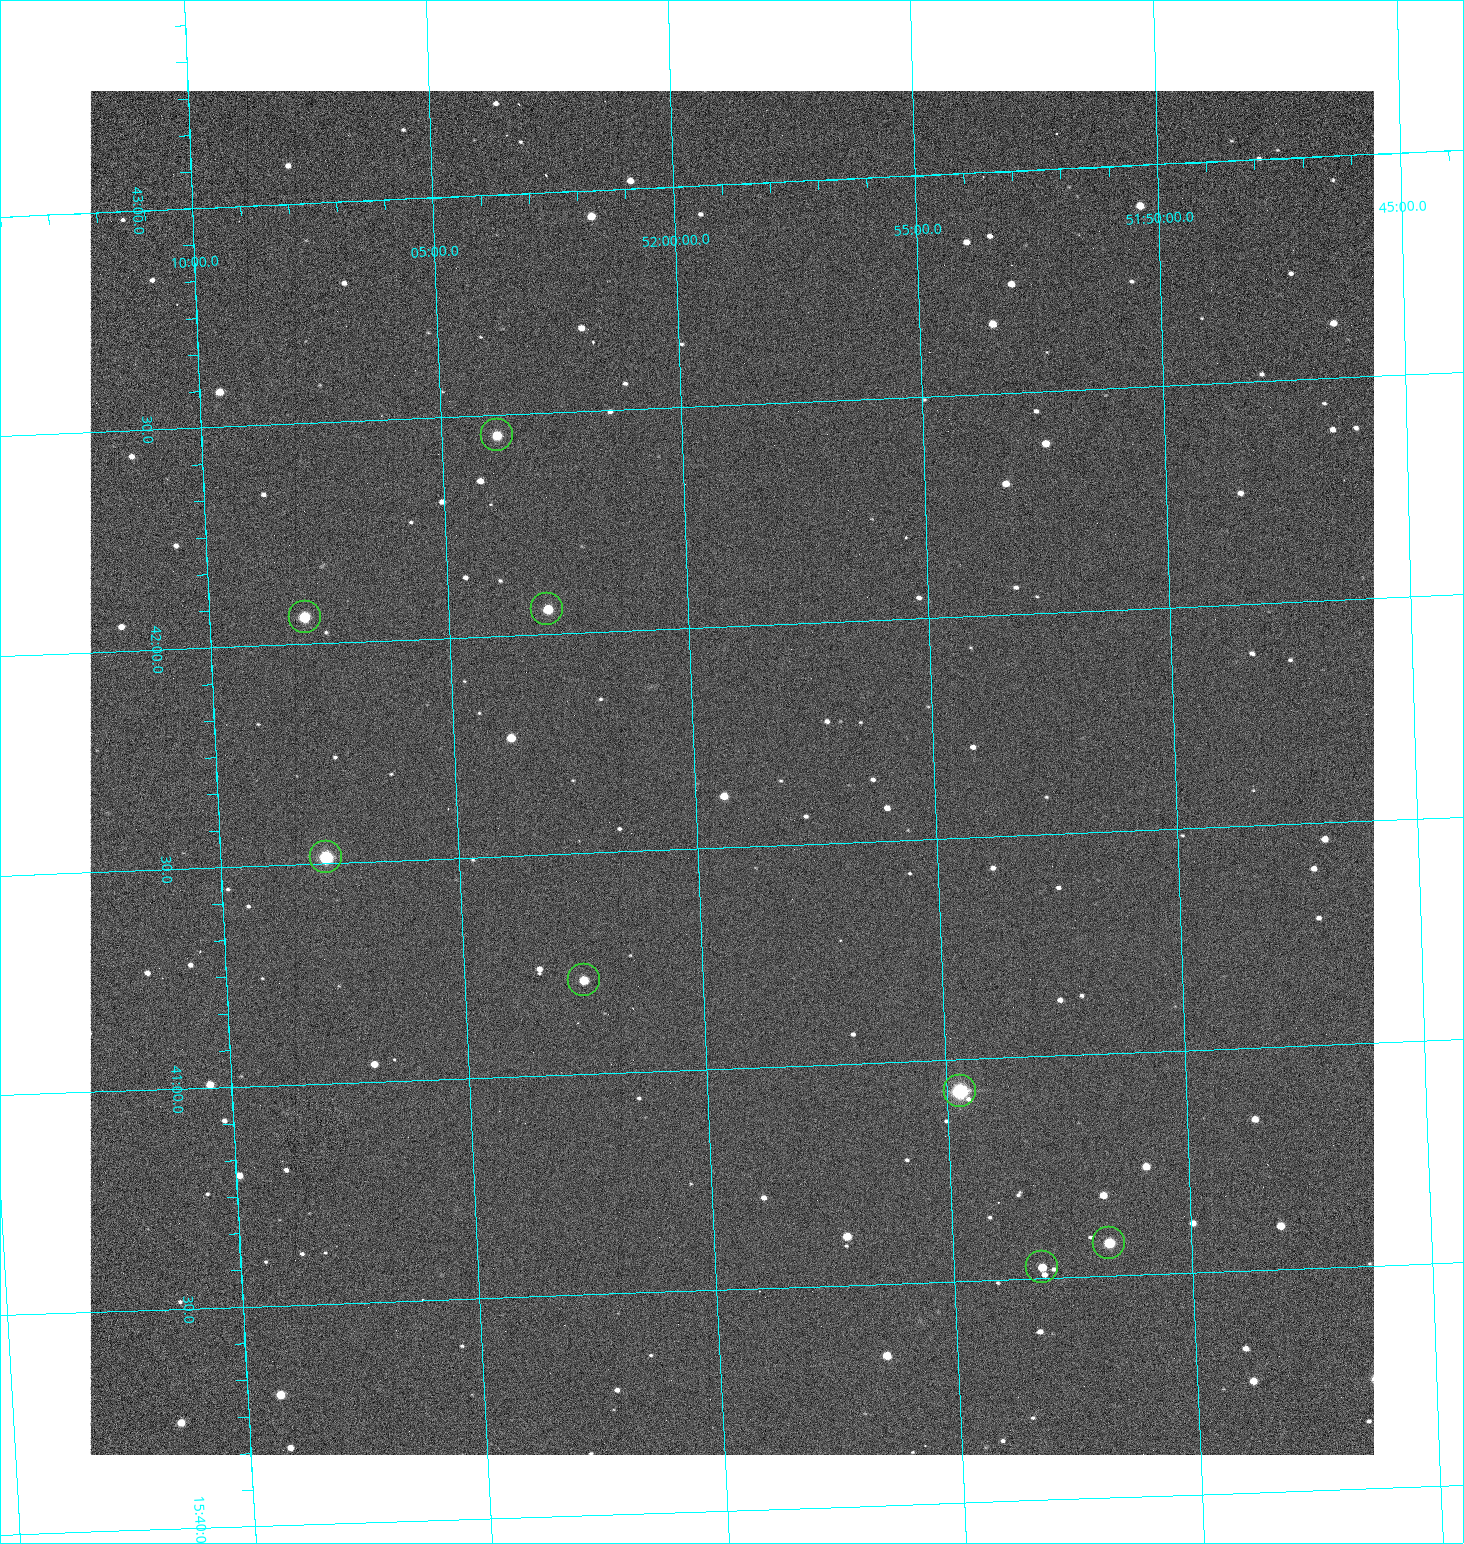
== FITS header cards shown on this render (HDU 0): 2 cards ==
NAXIS1  =                 1284 /fastest changing axis
NAXIS2  =                 1364 /next to fastest changing axis

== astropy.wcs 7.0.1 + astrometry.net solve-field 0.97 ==
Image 1284 x 1364 px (HDU 0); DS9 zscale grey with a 90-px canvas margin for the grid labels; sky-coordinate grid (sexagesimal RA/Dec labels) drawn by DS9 from the SOLVED WCS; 8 Tycho-2 reference stars matched to detected sources circled (green)
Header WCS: RA---TAN/DEC--TAN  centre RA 15:41:40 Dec +51:59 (235.42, +51.99 deg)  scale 1.26 arcsec/px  FOV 26.9' x 28.5'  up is +92 deg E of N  parity flipped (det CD > 0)
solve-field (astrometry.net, Tycho-2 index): VERIFIED the header's WCS against the Tycho-2 star catalogue (8 matches, 0 conflicts) and refined it, rather than solving blind
Solved WCS: RA---TAN-SIP/DEC--TAN-SIP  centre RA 15:41:40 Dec +51:59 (235.42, +51.99 deg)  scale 1.25 arcsec/px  FOV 26.8' x 28.5'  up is +92 deg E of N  parity flipped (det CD > 0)
The solver's refit moves the header's centre by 0.7 arcsec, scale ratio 0.9977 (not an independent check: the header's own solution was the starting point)
Tycho-2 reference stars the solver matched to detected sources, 8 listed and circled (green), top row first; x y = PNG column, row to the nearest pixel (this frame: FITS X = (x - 90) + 1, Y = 1364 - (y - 91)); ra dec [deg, ICRS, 3 dp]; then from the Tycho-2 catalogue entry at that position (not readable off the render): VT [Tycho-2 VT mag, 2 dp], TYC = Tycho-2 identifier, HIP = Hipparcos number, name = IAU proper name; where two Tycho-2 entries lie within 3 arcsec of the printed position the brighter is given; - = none
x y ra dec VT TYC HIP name
497 435 235.614 +52.064 11.61 3489-1132-1 - -
547 609 235.514 +52.049 11.19 3489-1407-1 - -
305 617 235.515 +52.133 11.12 3489-1380-1 - -
326 857 235.378 +52.130 9.31 3489-1322-1 76850 -
584 980 235.303 +52.042 11.52 3489-958-1 - -
960 1091 235.232 +51.912 9.59 3489-824-1 - -
1109 1243 235.143 +51.862 10.97 3489-1016-1 - -
1042 1267 235.131 +51.886 12.29 3489-908-1 - -